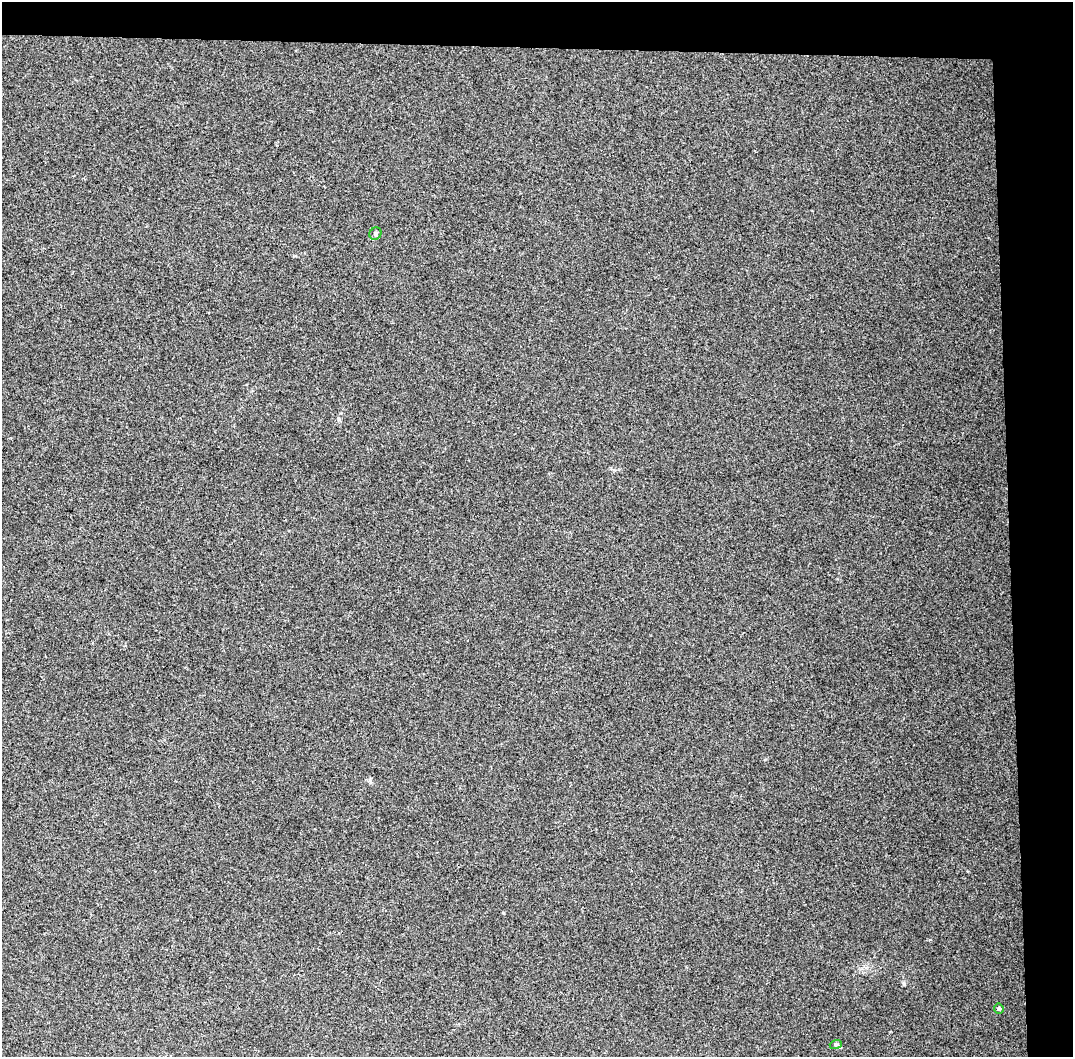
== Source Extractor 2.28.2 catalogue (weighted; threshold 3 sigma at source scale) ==
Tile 2 of 2 x 2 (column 2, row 1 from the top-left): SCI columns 1114-2184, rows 1055-2109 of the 2224 x 2109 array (HDU 1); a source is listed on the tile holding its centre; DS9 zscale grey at full resolution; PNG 1075 x 1059 px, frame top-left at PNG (2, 2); each listed source drawn as its Kron ellipse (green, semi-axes under 4 px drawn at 4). Shown black and unused: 10% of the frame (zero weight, under 2 of 3 exposures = <1% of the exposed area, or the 3 px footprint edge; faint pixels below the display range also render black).
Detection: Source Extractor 2.28.2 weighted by HDU 2 'WHT'; one run over the whole footprint, this tile lists its part. Background 0.12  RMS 0.016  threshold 0.0705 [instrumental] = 3 sigma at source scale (4.5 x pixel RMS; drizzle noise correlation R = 1.50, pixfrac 1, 0.0396/0.0396 arcsec/px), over >= 5 px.
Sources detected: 3; all 3 listed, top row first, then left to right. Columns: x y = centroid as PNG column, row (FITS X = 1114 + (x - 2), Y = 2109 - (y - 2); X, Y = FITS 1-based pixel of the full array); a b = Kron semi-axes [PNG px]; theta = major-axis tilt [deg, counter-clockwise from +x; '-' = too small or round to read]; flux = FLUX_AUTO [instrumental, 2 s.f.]
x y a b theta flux
375 234 6 5 - 2.9
999 1008 5 5 - 2.8
836 1044 6 4 17 2.1